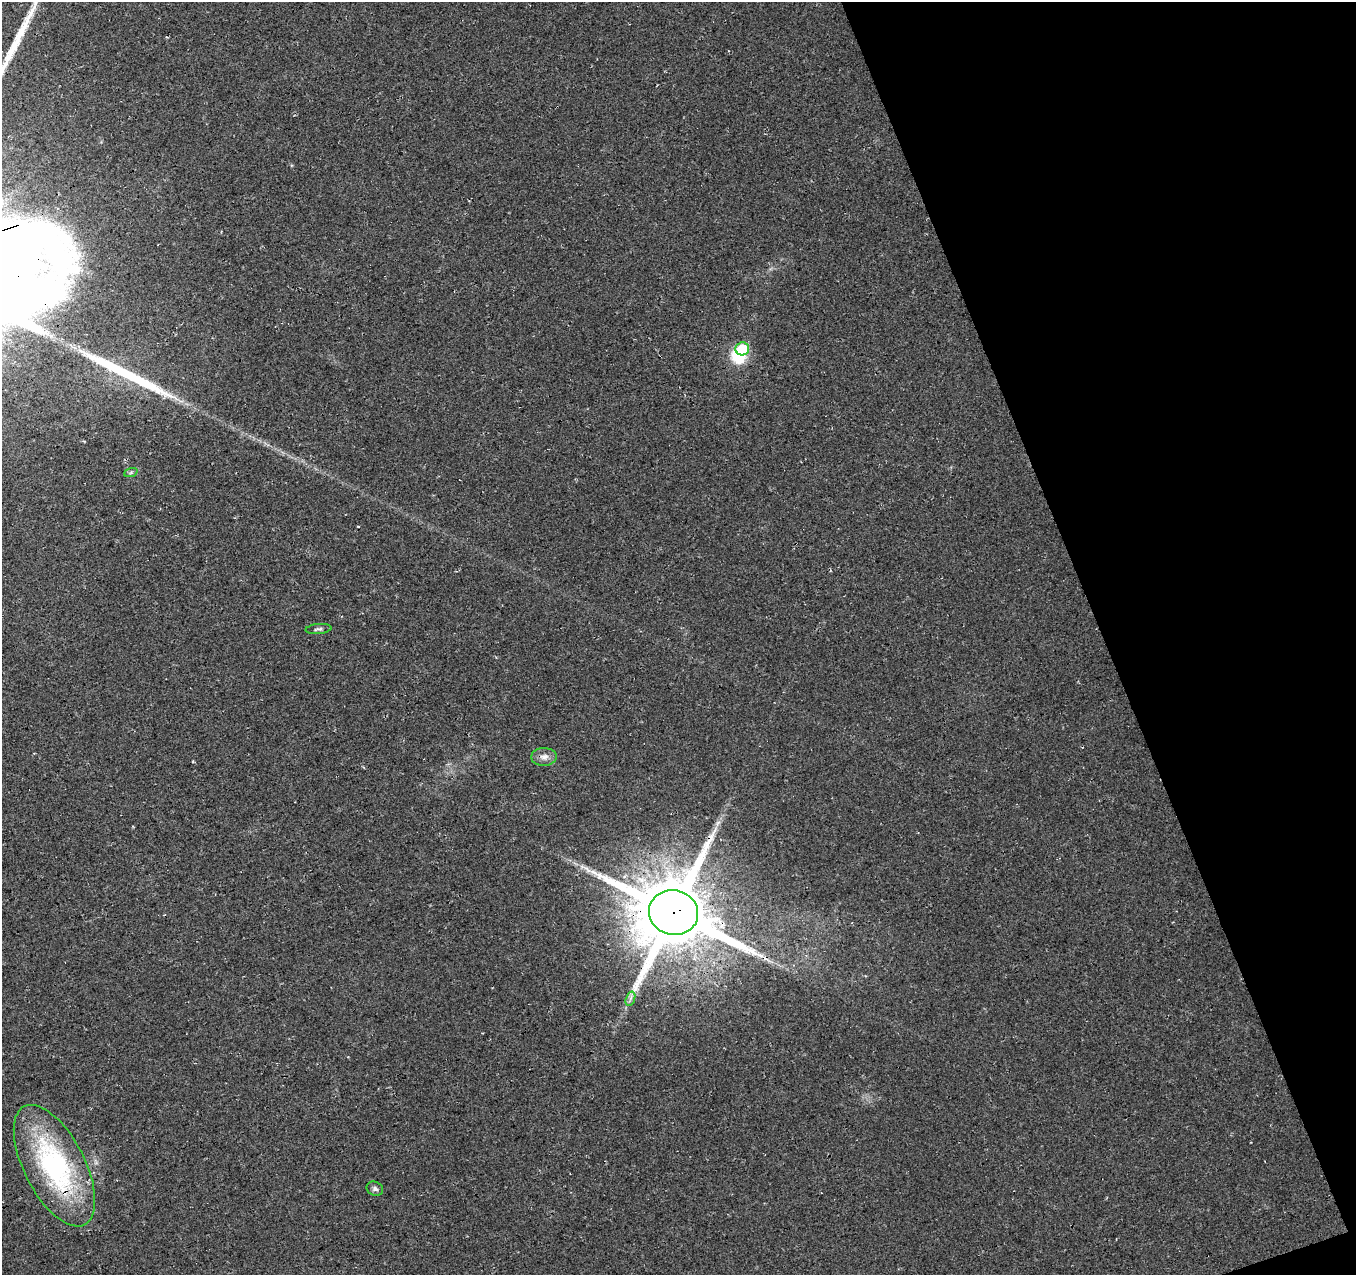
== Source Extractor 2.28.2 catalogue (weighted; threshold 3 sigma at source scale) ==
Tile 12 of 4 x 4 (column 4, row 3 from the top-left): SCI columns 4117-5470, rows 1364-2636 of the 5527 x 5327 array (HDU 1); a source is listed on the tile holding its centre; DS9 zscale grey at full resolution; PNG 1358 x 1277 px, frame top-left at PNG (2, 2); each listed source drawn as its Kron ellipse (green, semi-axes under 4 px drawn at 4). Shown black and unused: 19% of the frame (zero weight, under 3 of 4 exposures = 5% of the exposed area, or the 3 px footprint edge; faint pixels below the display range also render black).
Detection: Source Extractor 2.28.2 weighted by HDU 2 'WHT'; one run over the whole footprint, this tile lists its part. Background 0.0289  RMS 0.0074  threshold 0.0334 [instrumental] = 3 sigma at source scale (4.5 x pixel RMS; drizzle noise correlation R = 1.50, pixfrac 1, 0.0396/0.0396 arcsec/px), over >= 5 px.
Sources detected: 13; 1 inside a brighter object's white glare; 2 cosmic-ray / hot-pixel residue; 2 long thin detections or spike segments (spike, bleed or trail) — neither listed nor drawn; the other 8 listed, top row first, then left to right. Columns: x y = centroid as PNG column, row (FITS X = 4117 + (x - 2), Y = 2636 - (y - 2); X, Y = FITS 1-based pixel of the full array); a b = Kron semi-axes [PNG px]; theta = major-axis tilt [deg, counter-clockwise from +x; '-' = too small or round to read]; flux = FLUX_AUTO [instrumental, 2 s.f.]
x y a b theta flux
742 349 7 6 - 39
131 472 7 4 20 1.2
318 629 13 5 5 2
544 757 12 9 1 5
673 913 25 22 -17 8300
630 999 7 4 71 2.2
54 1166 66 30 -63 130
375 1189 8 7 - 2.3
Overlapping masked pixels (flux is a lower limit): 2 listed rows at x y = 673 913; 54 1166